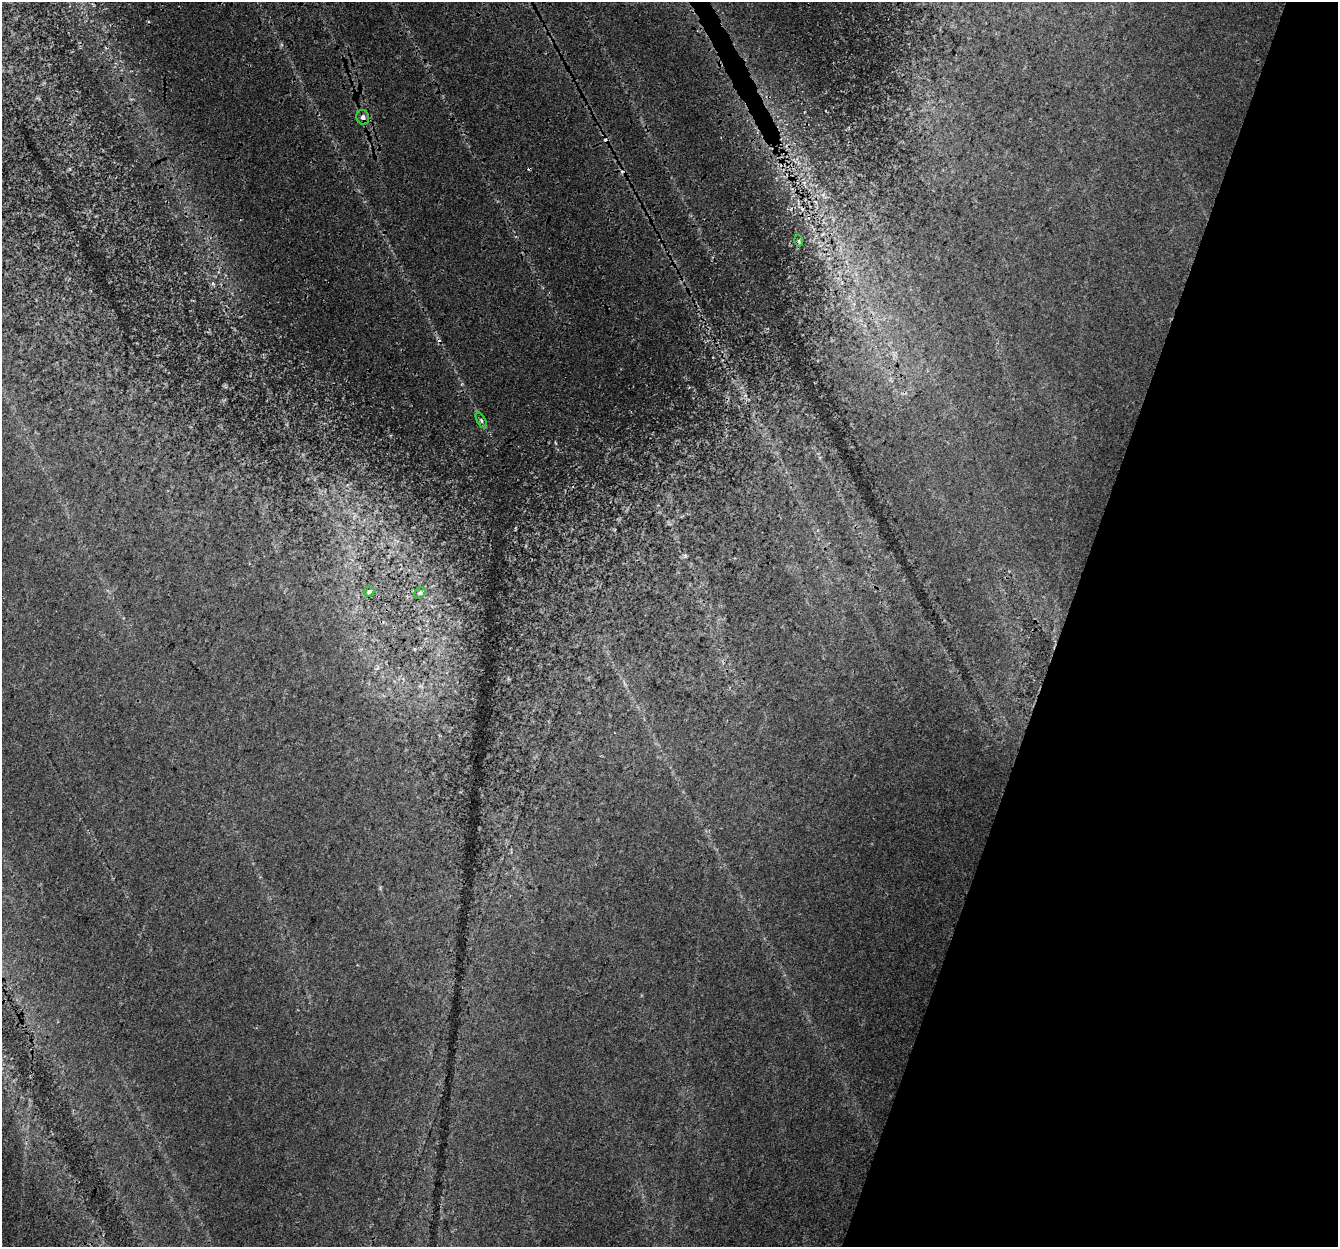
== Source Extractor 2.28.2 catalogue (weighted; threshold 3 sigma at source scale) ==
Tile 8 of 4 x 4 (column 4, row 2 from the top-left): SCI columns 4029-5364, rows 2762-4006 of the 5396 x 5588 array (HDU 1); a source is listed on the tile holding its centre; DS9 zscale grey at full resolution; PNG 1340 x 1249 px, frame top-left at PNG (2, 2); each listed source drawn as its Kron ellipse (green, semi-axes under 4 px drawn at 4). Shown black and unused: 21% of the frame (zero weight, under 3 of 4 exposures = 5% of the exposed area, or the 3 px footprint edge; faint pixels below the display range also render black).
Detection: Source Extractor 2.28.2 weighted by HDU 2 'WHT'; one run over the whole footprint, this tile lists its part. Background 0.0644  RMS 0.0051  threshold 0.0229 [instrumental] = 3 sigma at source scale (4.5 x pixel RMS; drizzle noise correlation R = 1.50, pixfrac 1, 0.0396/0.0396 arcsec/px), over >= 5 px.
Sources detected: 10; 5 cosmic-ray / hot-pixel residue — neither listed nor drawn; the other 5 listed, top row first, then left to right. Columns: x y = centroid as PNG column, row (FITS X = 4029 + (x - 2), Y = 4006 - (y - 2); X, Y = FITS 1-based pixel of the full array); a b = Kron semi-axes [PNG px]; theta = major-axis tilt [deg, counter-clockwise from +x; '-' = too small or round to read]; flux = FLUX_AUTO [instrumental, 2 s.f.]
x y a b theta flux
363 117 7 6 - 2.7
799 241 5 3 - 0.49
481 420 9 4 -61 0.97
369 591 5 5 - 0.99
420 593 6 5 - 1
Overlapping masked pixels (flux is a lower limit): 1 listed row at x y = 363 117